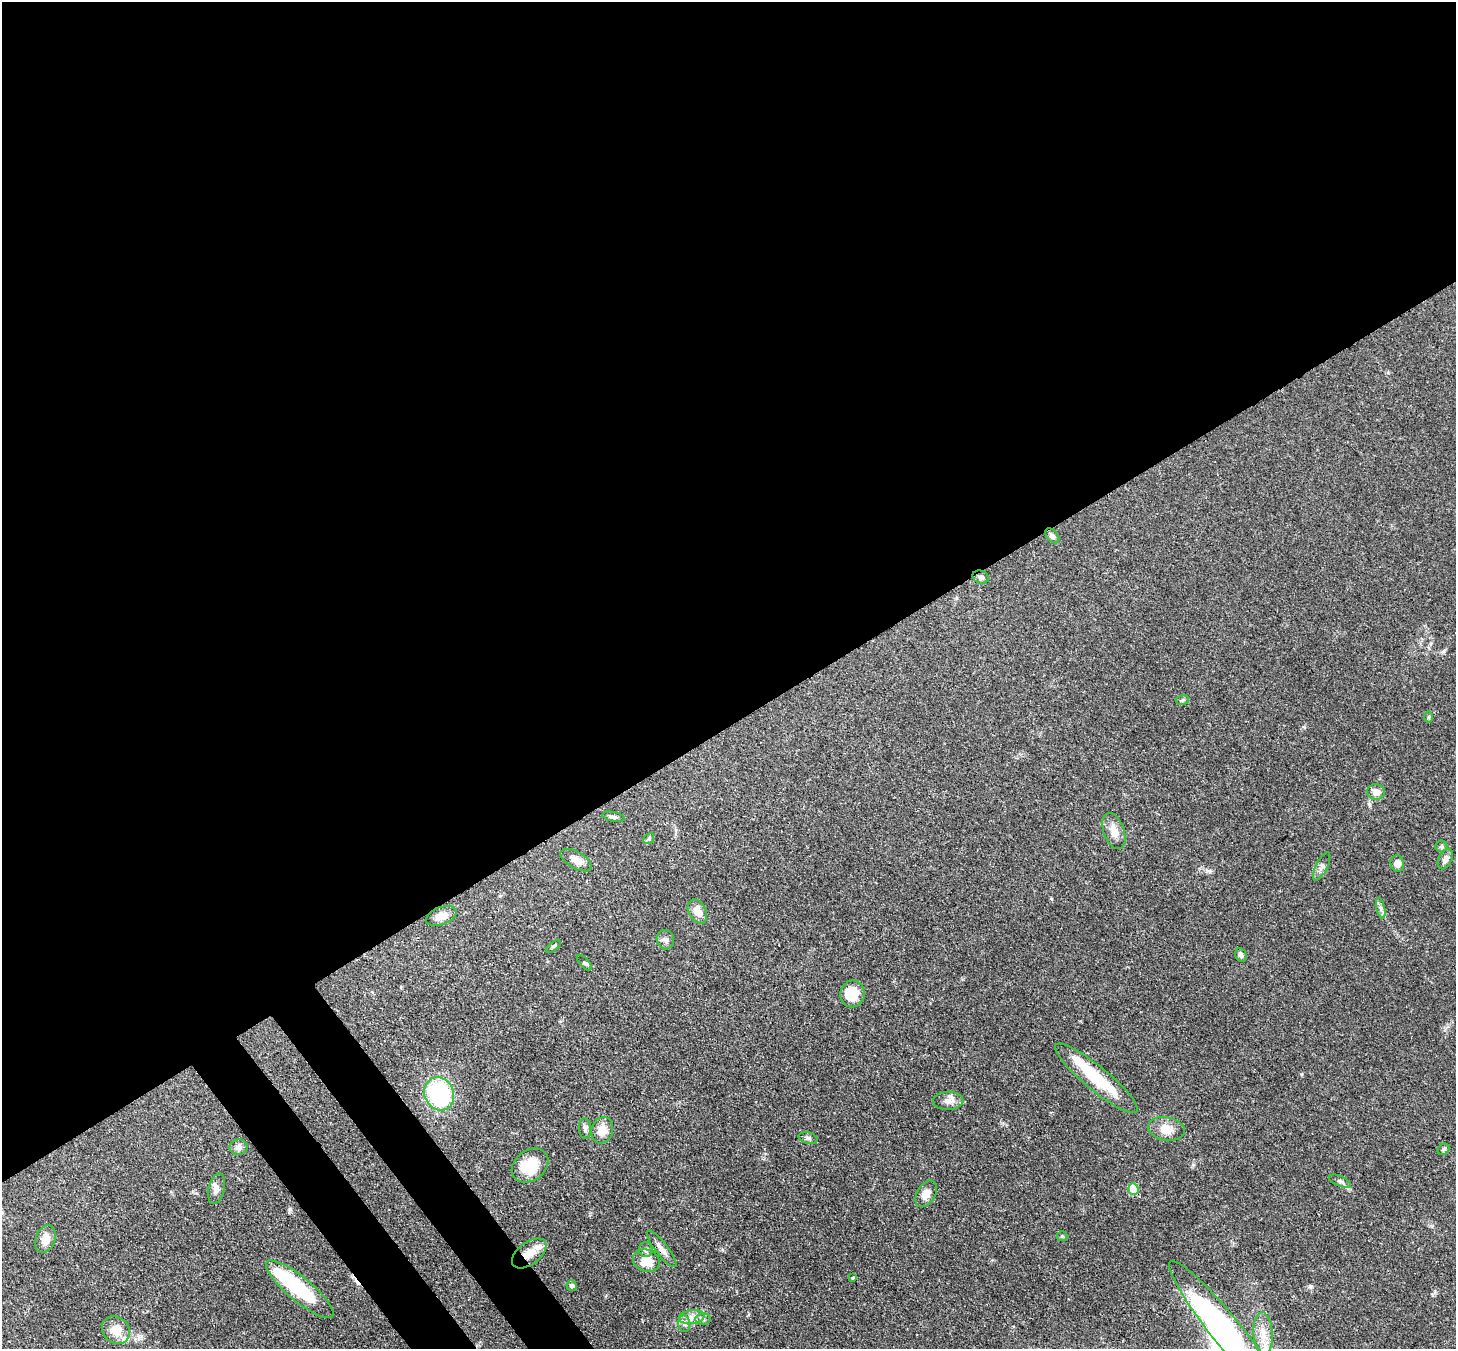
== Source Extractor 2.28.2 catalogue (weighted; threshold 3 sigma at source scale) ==
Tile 2 of 4 x 4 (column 2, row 1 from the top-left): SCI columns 1533-2986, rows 4251-5597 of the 5971 x 5944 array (HDU 1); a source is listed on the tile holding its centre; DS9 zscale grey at full resolution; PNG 1458 x 1351 px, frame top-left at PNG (2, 2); each listed source drawn as its Kron ellipse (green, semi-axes under 4 px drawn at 4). Shown black and unused: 56% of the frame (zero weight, under 3 of 4 exposures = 7% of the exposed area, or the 3 px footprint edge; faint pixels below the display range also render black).
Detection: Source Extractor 2.28.2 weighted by HDU 2 'WHT'; one run over the whole footprint, this tile lists its part. Background 0.0932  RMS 0.0041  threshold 0.0184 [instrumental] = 3 sigma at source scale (4.5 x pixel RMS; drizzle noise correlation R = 1.50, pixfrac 1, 0.05/0.05 arcsec/px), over >= 5 px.
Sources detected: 55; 2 inside a brighter object's white glare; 1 cosmic-ray / hot-pixel residue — neither listed nor drawn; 2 inside a brighter listed object's ellipse — not listed separately; the other 50 listed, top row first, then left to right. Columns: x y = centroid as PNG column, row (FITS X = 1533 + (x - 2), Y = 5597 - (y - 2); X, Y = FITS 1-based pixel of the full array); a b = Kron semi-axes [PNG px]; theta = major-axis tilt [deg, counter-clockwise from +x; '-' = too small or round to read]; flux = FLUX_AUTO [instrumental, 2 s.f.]
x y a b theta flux
1052 536 9 5 -48 1.5
981 577 8 6 -24 1.2
1182 700 7 5 13 0.69
1429 717 6 4 89 0.49
1376 792 9 8 - 3.2
614 817 11 5 -10 1.1
1114 831 19 10 -70 4.5
649 838 6 4 48 0.55
1441 846 6 6 - 0.73
1445 859 11 6 63 2
576 860 17 8 -30 3.8
1397 864 8 6 -81 2.5
1322 867 15 5 64 1.6
1381 908 10 4 -77 1.3
697 912 13 8 -62 4.5
441 916 16 8 20 4
665 940 10 8 -77 1.7
553 946 8 3 35 0.63
1241 955 7 5 -65 1.4
584 963 10 4 -48 0.72
852 994 13 12 - 8.7
1096 1078 52 12 -39 20
439 1094 17 14 -65 44
948 1101 15 9 1 2.9
585 1129 10 6 -85 1.4
1166 1129 18 12 -10 5.6
602 1130 13 11 71 5.8
808 1138 9 5 -15 1
239 1147 9 7 10 1.9
1444 1149 6 5 - 0.78
530 1166 20 15 37 14
1340 1181 12 5 -23 1.2
216 1189 15 8 77 2.4
1133 1189 6 5 - 13
926 1194 14 9 60 3.5
1062 1236 5 5 - 0.52
45 1239 15 9 69 4.5
662 1249 22 6 -52 2.9
646 1250 7 7 - 1.7
529 1253 20 11 37 5.7
646 1261 14 11 -22 7.1
853 1278 3 3 - 0.74
572 1286 5 5 - 1.2
300 1289 42 12 -40 29
692 1317 13 6 8 2.8
703 1319 7 5 -1 1.3
684 1324 8 6 -82 1.4
116 1330 15 13 -43 5.9
1263 1334 21 9 -87 5.9
1230 1335 95 15 -51 110
Overlapping masked pixels (flux is a lower limit): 3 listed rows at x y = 662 1249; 529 1253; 300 1289
Isophote crosses this tile's border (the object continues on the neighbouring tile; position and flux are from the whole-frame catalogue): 1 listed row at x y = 1230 1335
Unlisted compact peaks at least as high as the median listed source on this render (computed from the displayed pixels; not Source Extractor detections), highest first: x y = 1369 804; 1444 651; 1209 871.